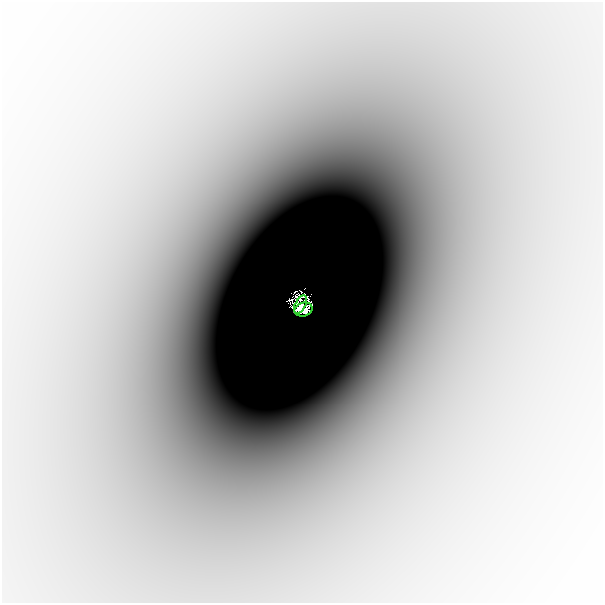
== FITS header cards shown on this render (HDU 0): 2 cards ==
NAXIS1  =                  601
NAXIS2  =                  601

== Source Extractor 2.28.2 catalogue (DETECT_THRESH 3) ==
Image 601 x 601 px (HDU 0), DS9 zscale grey, 1 PNG px = 1 image px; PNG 605 x 605 px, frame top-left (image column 1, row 601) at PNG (2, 2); each listed source drawn as its Kron ellipse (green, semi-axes under 4 px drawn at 4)
Background -9.00e-05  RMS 1.4e-05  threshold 4.27e-05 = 3 sigma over >= 5 px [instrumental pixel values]
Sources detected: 5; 3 with non-positive FLUX_AUTO (blend fragments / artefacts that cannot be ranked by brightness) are neither listed nor drawn; the other 2 listed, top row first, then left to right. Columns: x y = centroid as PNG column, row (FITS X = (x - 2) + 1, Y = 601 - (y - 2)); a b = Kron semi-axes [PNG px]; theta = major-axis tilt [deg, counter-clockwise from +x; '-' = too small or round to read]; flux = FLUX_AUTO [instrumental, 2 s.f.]
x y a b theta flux
300 305 10 5 61 0.21
304 310 9 7 14 0.22
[3 non-positive-flux detections neither listed nor drawn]